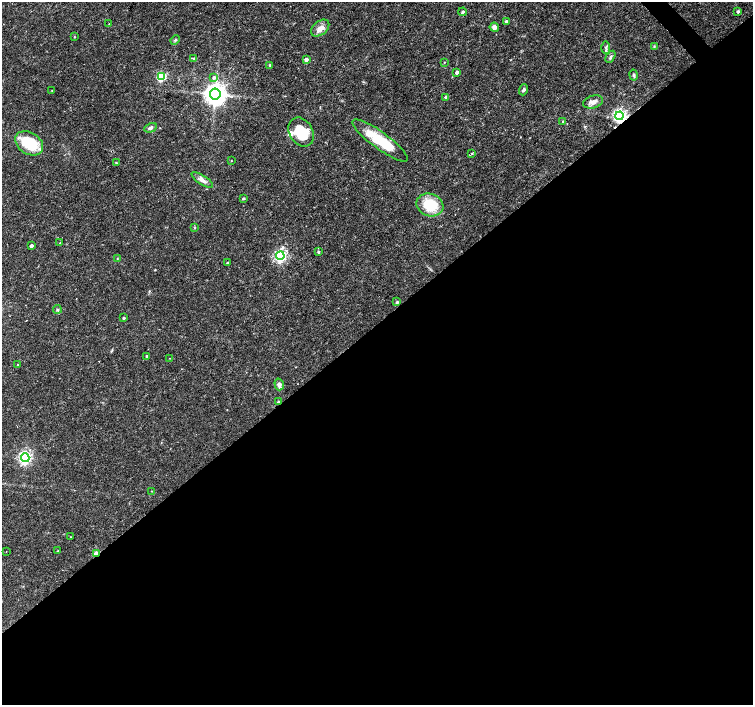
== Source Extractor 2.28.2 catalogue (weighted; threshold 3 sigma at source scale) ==
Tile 15 of 4 x 4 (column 3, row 4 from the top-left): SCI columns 3016-4517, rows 216-1621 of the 6023 x 5990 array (HDU 1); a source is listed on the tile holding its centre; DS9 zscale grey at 2 x 2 block average (1 PNG px = mean of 2 x 2 image px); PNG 755 x 707 px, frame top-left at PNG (2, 2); each listed source drawn as its Kron ellipse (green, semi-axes under 4 px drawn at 4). Shown black and unused: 54% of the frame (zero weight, under 3 of 4 exposures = <1% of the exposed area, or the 3 px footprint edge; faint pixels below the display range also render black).
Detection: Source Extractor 2.28.2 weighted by HDU 2 'WHT'; one run over the whole footprint, this tile lists its part. Background 0.0191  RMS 0.0019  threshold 0.00846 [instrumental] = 3 sigma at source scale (4.5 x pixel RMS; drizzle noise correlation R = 1.50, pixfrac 1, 0.0396/0.0396 arcsec/px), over >= 5 px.
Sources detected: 60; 1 inside a brighter object's white glare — neither listed nor drawn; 2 inside a brighter listed object's ellipse — not listed separately; the other 57 listed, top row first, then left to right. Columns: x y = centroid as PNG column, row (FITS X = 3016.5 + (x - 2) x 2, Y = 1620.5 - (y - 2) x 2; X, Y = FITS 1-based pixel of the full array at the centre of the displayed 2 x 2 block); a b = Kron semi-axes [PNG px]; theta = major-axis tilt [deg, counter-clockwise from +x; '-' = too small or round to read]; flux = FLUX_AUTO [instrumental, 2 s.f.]
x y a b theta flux
463 12 4 3 - 0.7
738 12 3 3 - 0.9
506 21 3 3 - 1
109 24 2 2 - 0.26
494 27 5 4 - 1.7
320 28 10 7 39 2.9
74 37 3 2 - 0.24
175 40 5 3 - 0.53
654 46 3 3 - 0.36
606 48 6 3 -88 0.82
610 57 6 2 59 0.73
194 59 4 3 - 0.58
306 59 3 3 - 2.2
444 62 2 2 - 0.27
270 65 4 3 - 0.43
457 72 3 2 - 1.6
634 75 5 3 - 0.77
161 77 4 3 - 33
214 77 4 3 - 0.88
523 90 6 4 71 1.1
52 91 3 2 - 0.2
215 94 5 5 - 410
446 97 3 3 - 1.6
593 102 10 6 16 2.6
620 116 4 4 - 120
563 122 3 3 - 0.66
150 128 6 4 28 1.3
301 132 15 11 -57 12
380 140 33 8 -36 15
29 143 15 10 -32 18
472 153 3 2 - 0.5
231 161 2 2 - 0.2
116 163 4 2 - 0.28
202 180 12 4 -33 2.3
243 199 3 3 - 0.48
430 205 14 11 -20 14
195 228 3 2 - 0.34
60 243 2 2 - 0.25
31 246 2 2 - 1.8
318 252 3 3 - 0.7
280 256 4 4 - 76
117 258 3 2 - 0.34
227 263 3 2 - 0.29
397 302 3 3 - 0.57
57 309 4 3 - 0.57
124 318 2 2 - 0.77
147 356 2 2 - 0.68
169 358 2 2 - 0.13
18 365 3 3 - 0.33
279 384 6 4 -74 2
278 402 3 3 - 0.52
25 458 4 4 - 92
151 491 2 2 - 0.17
71 537 2 2 - 0.21
58 551 3 2 - 0.4
6 552 2 2 - 0.16
96 553 3 2 - 8.6
Overlapping masked pixels (flux is a lower limit): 2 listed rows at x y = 620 116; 96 553
Diffuse or blended objects may show on this block-average render without a row.